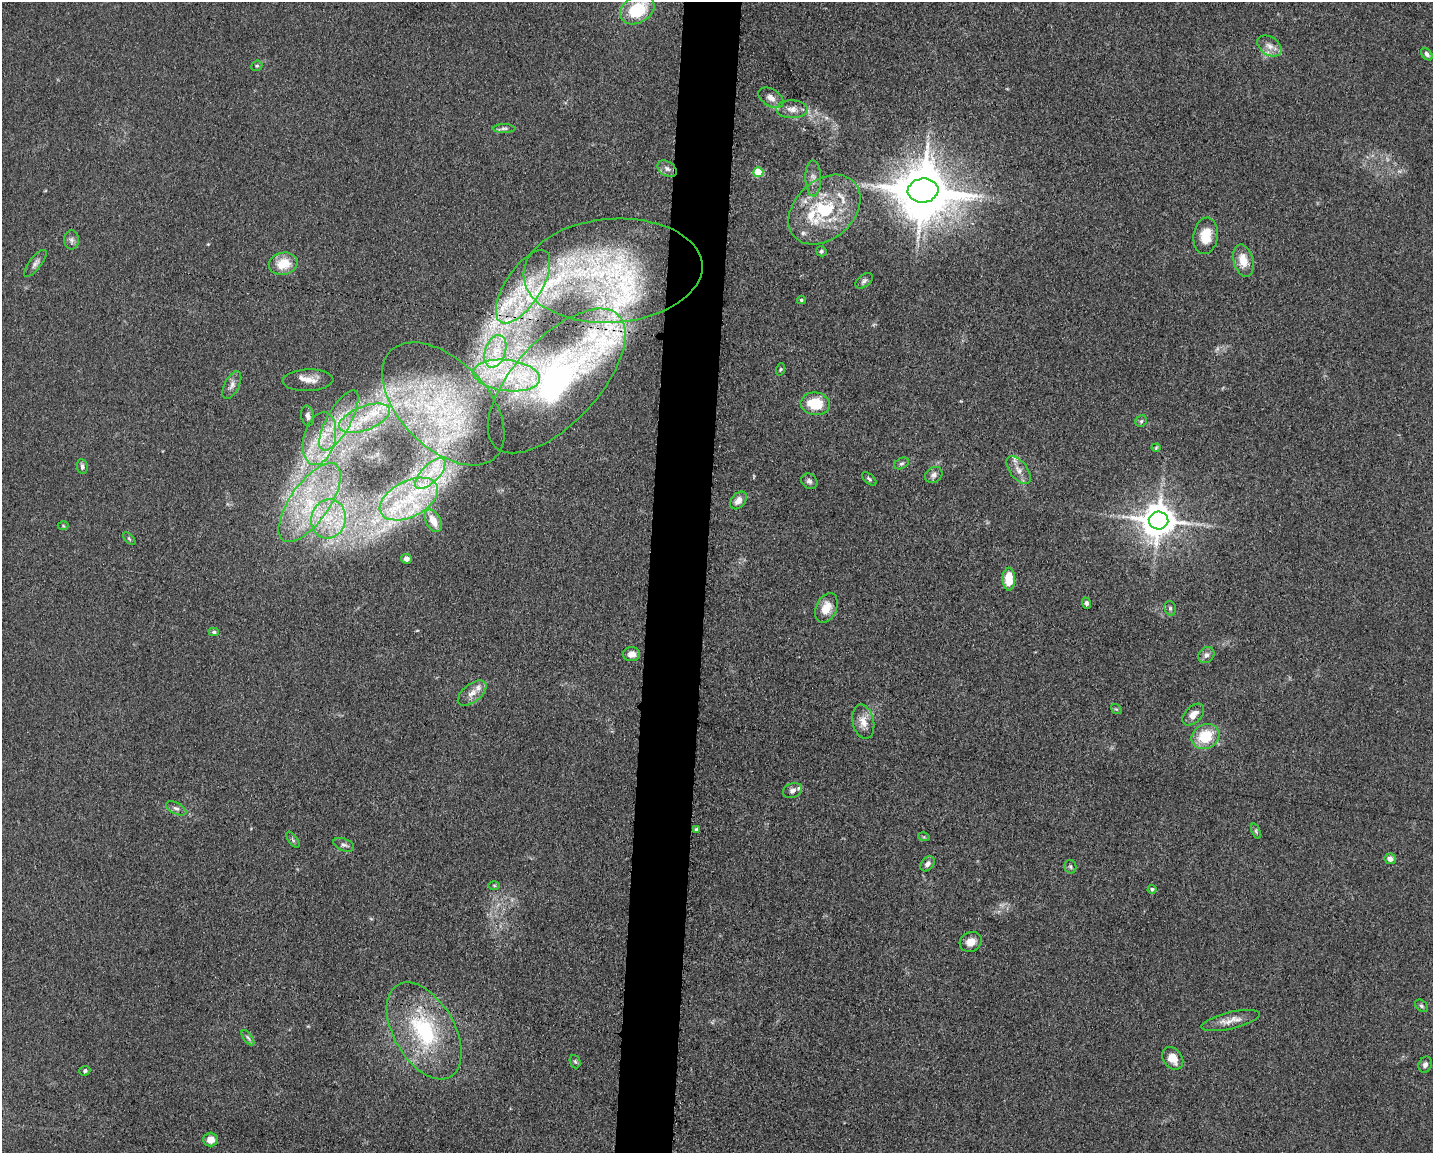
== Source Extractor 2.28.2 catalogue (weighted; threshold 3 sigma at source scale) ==
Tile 5 of 3 x 4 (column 2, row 2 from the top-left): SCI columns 1660-3090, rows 2310-3460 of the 4639 x 4618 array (HDU 1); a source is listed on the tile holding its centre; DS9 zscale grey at full resolution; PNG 1435 x 1155 px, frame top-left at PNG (2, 2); each listed source drawn as its Kron ellipse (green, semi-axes under 4 px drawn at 4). Shown black and unused: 4% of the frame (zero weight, under 3 of 5 exposures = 1% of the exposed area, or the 3 px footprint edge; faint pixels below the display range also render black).
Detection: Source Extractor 2.28.2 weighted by HDU 2 'WHT'; one run over the whole footprint, this tile lists its part. Background 0.0763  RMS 0.0066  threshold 0.0295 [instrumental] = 3 sigma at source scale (4.5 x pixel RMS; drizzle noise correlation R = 1.50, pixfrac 1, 0.05/0.05 arcsec/px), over >= 5 px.
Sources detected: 106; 1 inside a brighter object's white glare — neither listed nor drawn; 19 inside a brighter listed object's ellipse — not listed separately; the other 86 listed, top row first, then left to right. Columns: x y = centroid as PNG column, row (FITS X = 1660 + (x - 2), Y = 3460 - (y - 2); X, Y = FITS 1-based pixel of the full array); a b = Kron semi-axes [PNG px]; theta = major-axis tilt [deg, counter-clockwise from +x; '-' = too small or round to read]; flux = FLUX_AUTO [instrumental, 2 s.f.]
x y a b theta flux
637 10 18 13 30 33
1269 46 13 9 -34 5
1427 54 7 5 -50 1.9
257 66 6 5 - 1
771 98 14 8 -33 4.2
792 109 16 9 -1 5.6
504 128 11 4 0 1.7
667 169 10 7 -33 3
758 172 5 5 - 26
813 178 18 8 -89 4.6
923 191 15 12 7 3100
824 210 41 29 42 49
1206 236 18 12 83 13
71 240 9 7 -89 2.4
821 251 5 5 - 1.1
1243 261 16 10 -75 10
35 263 16 6 52 2.9
283 264 14 11 11 15
613 271 89 52 4 170
864 281 10 6 37 1.9
523 287 42 18 57 34
801 300 4 3 - 0.9
495 351 17 10 71 10
781 369 6 4 72 0.86
507 375 33 15 -7 35
308 380 25 11 2 7
557 381 90 42 47 170
232 385 15 7 63 3.5
443 404 75 44 -45 130
815 404 15 11 -7 19
308 416 10 6 -80 2.9
364 418 27 12 21 22
339 420 34 12 61 24
1141 421 6 5 - 1.3
319 439 27 16 76 24
1156 448 4 4 - 0.69
902 463 8 5 28 1.5
82 467 7 5 -81 2.1
1019 470 16 8 -52 5.5
430 474 20 9 46 13
934 475 9 7 37 2.4
869 479 8 4 -41 1.3
809 481 8 7 - 2
409 499 31 18 27 37
738 500 10 7 50 5
310 503 46 19 55 53
329 519 20 17 75 24
433 521 12 7 -62 7.8
1159 521 10 9 - 1400
63 526 5 3 - 0.64
129 539 8 3 -45 0.83
406 559 5 5 - 3.2
1009 579 11 6 -90 16
1087 603 6 4 -69 1.6
826 608 15 10 65 11
1170 608 7 5 -76 1.6
214 632 5 4 - 1.1
631 654 8 7 - 4.7
1206 655 9 7 47 2.7
472 693 17 9 39 5.7
1116 709 6 4 -40 0.87
1193 715 13 8 46 5.5
863 722 17 10 -77 7.2
1205 736 14 12 31 22
792 791 10 7 23 2.9
176 808 11 5 -27 2.1
697 830 4 3 - 1.8
1256 831 8 4 -68 1
924 837 6 3 -17 0.74
293 840 9 4 -55 1.4
344 845 11 6 -21 2
1390 859 6 5 - 3.7
928 864 8 6 47 2.8
1070 867 7 6 - 1.4
494 885 6 4 -1 0.75
1152 889 4 4 - 1.3
971 942 11 9 26 5.8
1421 1006 7 5 -41 1.3
1231 1021 30 8 13 7.2
424 1031 53 30 -60 68
248 1038 9 4 -54 1.6
1173 1058 12 9 -52 9.4
575 1062 7 5 -67 1.3
1425 1065 8 6 65 2.2
85 1071 5 4 - 1.5
210 1140 7 7 - 5.7
Overlapping masked pixels (flux is a lower limit): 1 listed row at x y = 557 381
Isophote crosses this tile's border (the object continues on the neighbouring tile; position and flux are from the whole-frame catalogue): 1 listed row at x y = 637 10